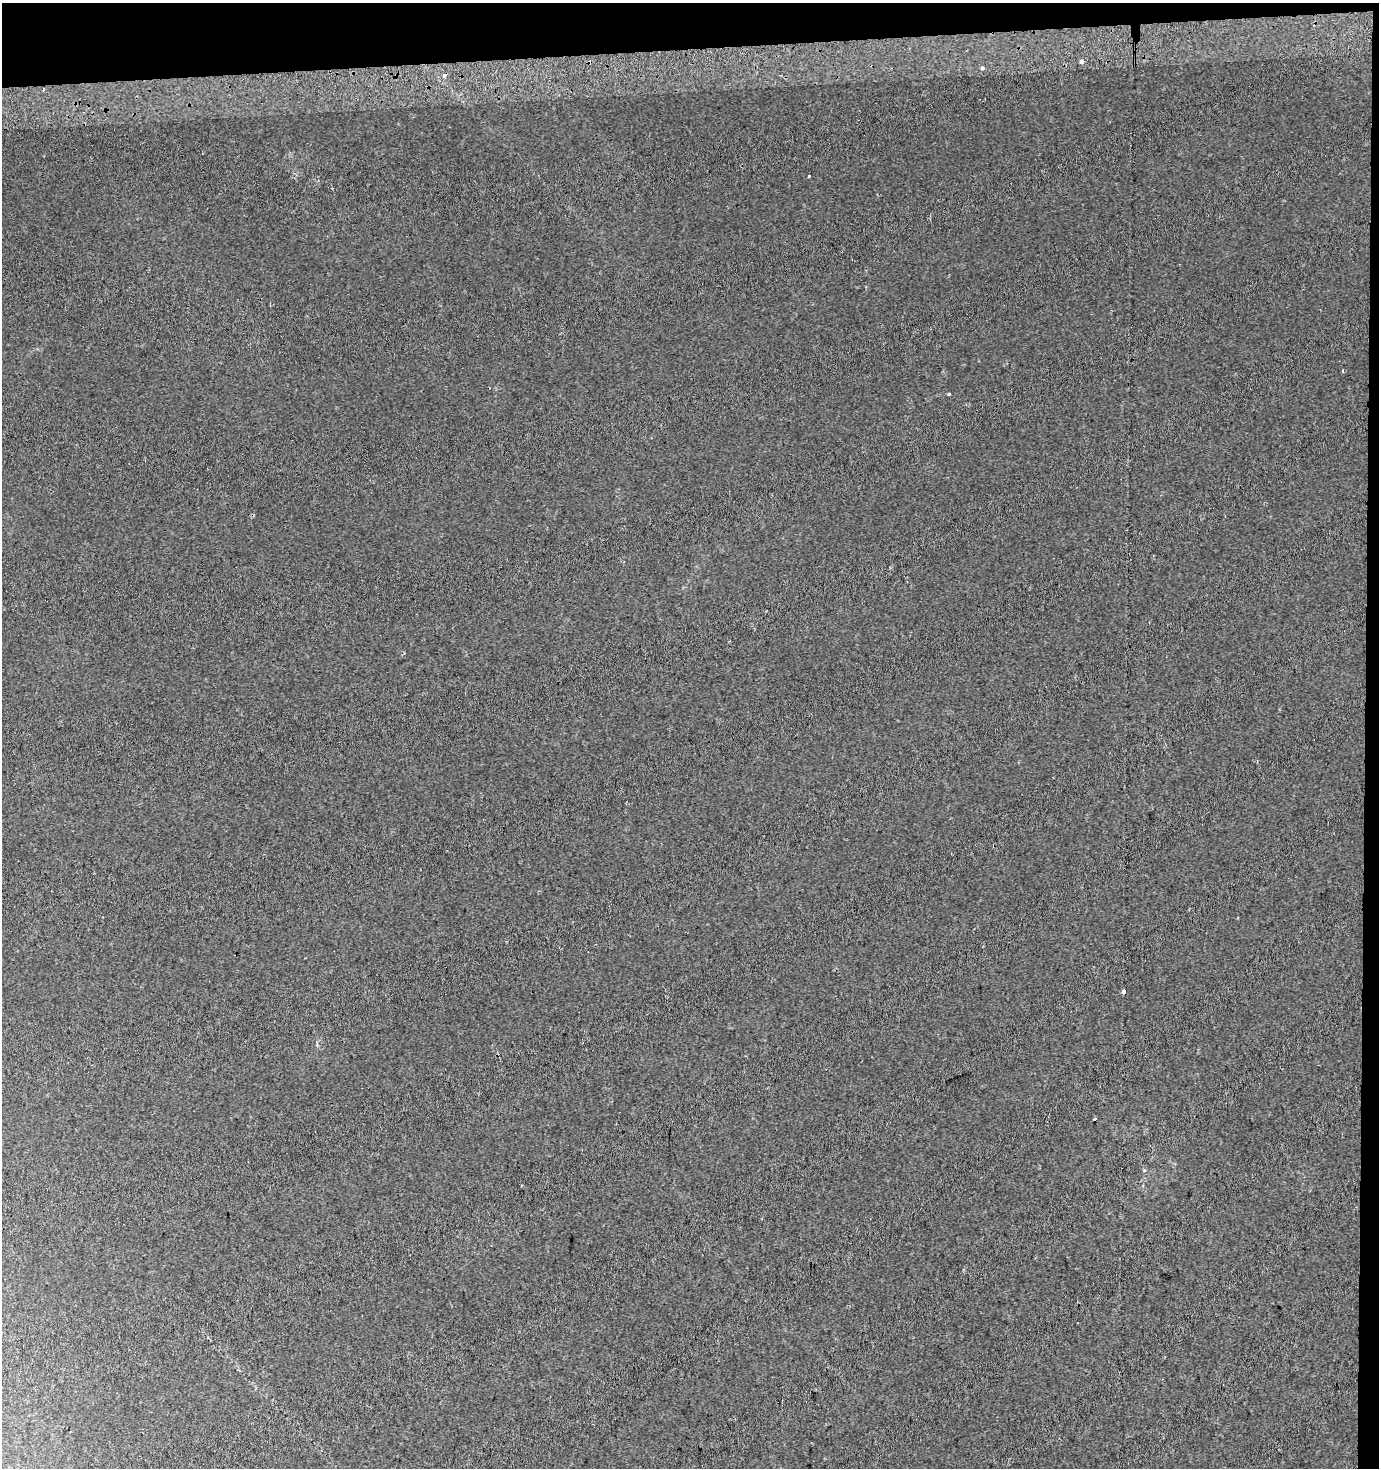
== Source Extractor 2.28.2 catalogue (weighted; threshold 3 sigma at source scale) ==
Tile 3 of 3 x 3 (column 3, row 1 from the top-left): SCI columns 2755-4131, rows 2972-4437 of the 4131 x 4478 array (HDU 1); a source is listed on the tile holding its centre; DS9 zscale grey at full resolution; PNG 1381 x 1470 px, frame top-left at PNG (2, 3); no overlay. Shown black and unused: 4% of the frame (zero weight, under 2 of 3 exposures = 2% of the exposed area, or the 3 px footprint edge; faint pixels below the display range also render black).
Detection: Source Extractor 2.28.2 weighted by HDU 2 'WHT'; one run over the whole footprint, this tile lists its part. Background 0.0216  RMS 0.0095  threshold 0.0427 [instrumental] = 3 sigma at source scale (4.5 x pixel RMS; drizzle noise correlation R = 1.50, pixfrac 1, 0.0396/0.0396 arcsec/px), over >= 5 px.
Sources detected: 10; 3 cosmic-ray / hot-pixel residue — not listed; the other 7 listed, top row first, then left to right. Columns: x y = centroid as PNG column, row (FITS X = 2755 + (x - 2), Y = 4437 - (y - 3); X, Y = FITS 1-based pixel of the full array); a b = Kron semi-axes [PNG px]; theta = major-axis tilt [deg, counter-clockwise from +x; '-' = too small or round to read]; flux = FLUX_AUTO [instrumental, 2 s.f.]
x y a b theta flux
1081 61 3 3 - 23
982 68 3 3 - 4.5
809 176 3 3 - 3.9
1343 371 4 2 - 1.1
949 394 3 3 - 1.2
1124 992 3 3 - 19
1095 1119 3 2 - 1.2